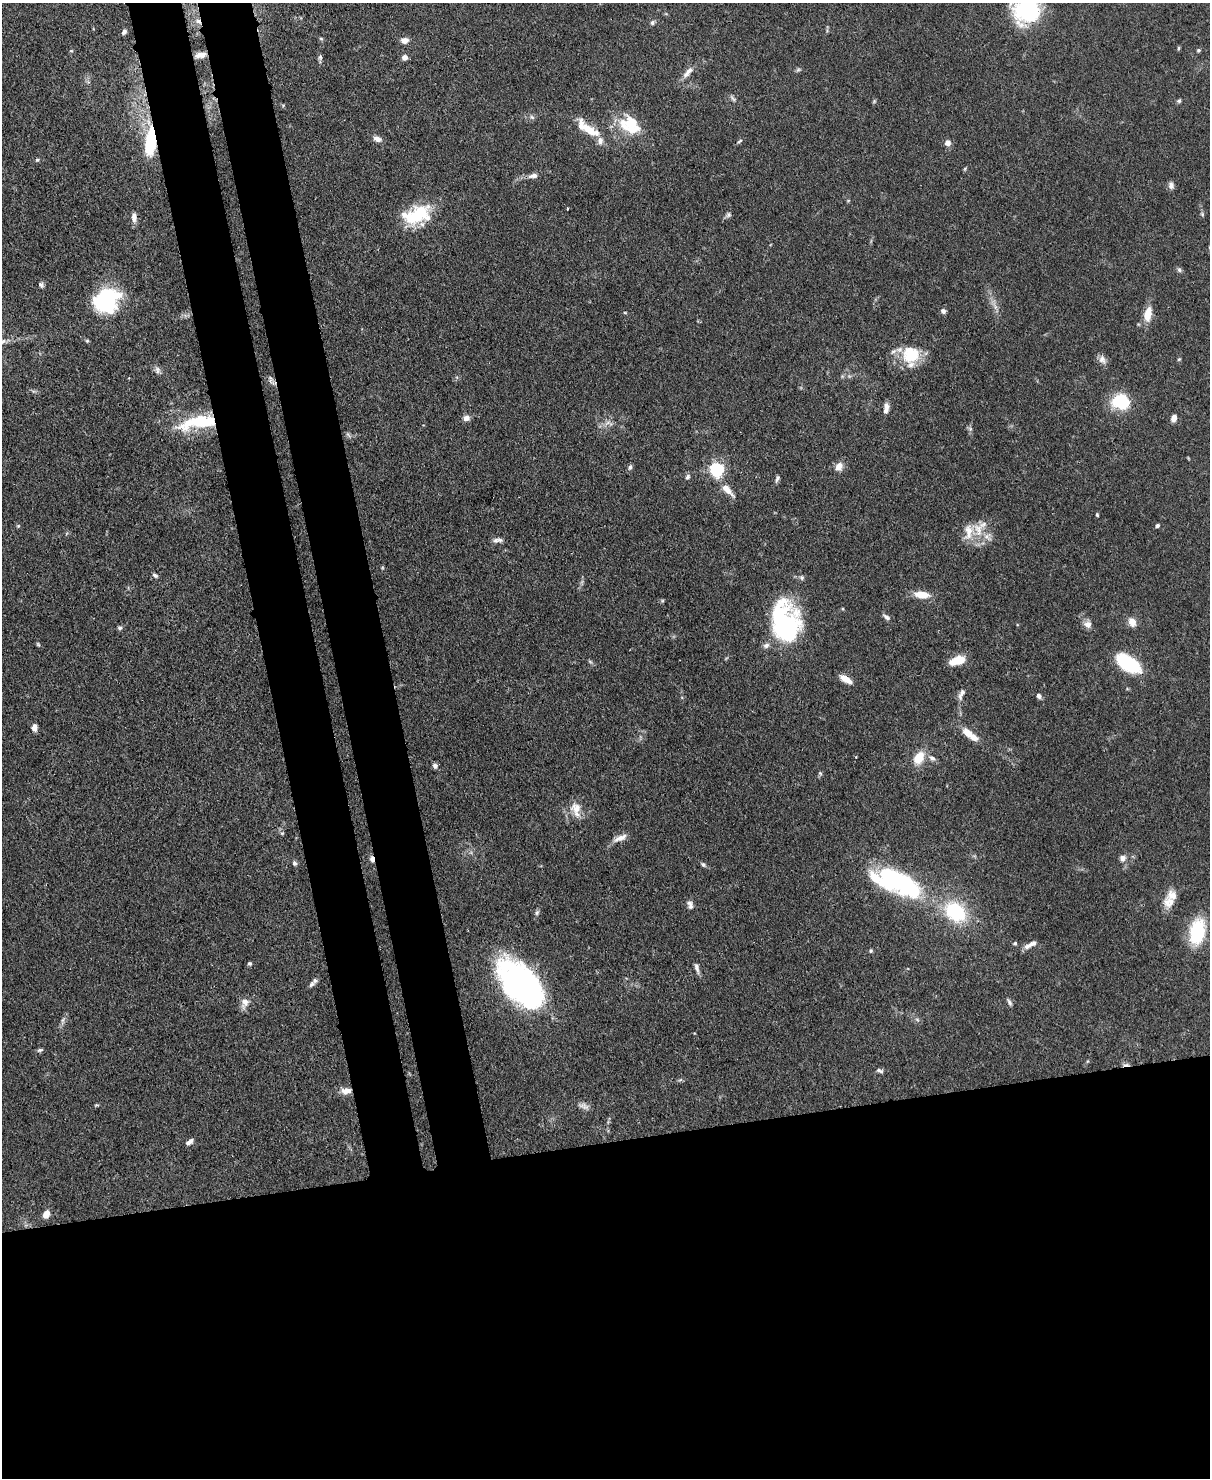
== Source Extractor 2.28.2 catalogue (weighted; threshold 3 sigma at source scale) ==
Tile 11 of 4 x 3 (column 3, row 3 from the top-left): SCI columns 2495-3702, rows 211-1686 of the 4987 x 4969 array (HDU 1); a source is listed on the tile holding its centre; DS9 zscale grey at full resolution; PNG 1212 x 1480 px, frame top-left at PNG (2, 3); no overlay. Shown black and unused: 30% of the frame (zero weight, under 3 of 4 exposures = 9% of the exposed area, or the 3 px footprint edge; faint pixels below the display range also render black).
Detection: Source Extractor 2.28.2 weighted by HDU 2 'WHT'; one run over the whole footprint, this tile lists its part. Background 0.072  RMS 0.0041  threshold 0.0183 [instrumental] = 3 sigma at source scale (4.5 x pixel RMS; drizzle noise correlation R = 1.50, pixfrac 1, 0.05/0.05 arcsec/px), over >= 5 px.
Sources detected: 131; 1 too faint to see at this stretch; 4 inside a brighter object's white glare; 2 cosmic-ray / hot-pixel residue — not listed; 13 inside a brighter listed object's ellipse — not listed separately; the other 111 listed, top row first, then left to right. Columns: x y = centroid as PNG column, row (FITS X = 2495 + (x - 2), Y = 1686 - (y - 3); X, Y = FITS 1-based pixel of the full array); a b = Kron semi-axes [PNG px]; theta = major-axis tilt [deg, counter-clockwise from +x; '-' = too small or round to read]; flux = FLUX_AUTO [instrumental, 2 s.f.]
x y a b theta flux
1026 11 30 28 1 40
198 21 9 6 -37 1.9
652 23 7 5 47 0.96
124 32 6 5 - 1.2
321 39 6 4 -2 0.49
405 40 8 6 -2 2.7
1178 48 6 4 89 0.48
1198 50 5 4 - 0.68
71 51 5 3 - 0.39
201 55 14 7 6 3
320 57 7 6 - 0.87
405 57 6 5 - 2.2
798 70 7 5 42 0.74
688 72 19 7 47 3
1179 101 6 5 - 0.77
532 117 7 5 -44 0.91
631 122 19 11 -50 11
590 130 31 10 -40 10
377 139 10 6 -25 2.3
740 141 8 3 34 0.63
150 142 28 10 86 26
947 143 7 7 - 2.1
37 160 5 5 - 0.64
965 169 6 4 61 0.49
533 176 12 6 12 2.1
1171 185 9 6 -81 1.7
567 208 3 3 - 0.86
1202 214 6 5 - 0.64
417 215 33 19 26 21
728 215 8 6 37 1
134 217 12 6 90 2.6
1179 270 7 5 -18 0.97
41 285 8 6 -49 0.98
105 300 22 18 80 52
943 311 6 6 - 1.3
1148 314 17 9 79 6.5
911 354 23 22 - 16
1102 359 11 9 -60 2.3
1179 359 6 3 44 0.47
157 370 10 7 -72 1.6
270 381 16 5 -41 1.5
1121 402 17 14 -20 21
887 406 9 7 -88 1.9
466 418 8 7 - 2.3
1174 418 7 6 - 2.6
198 422 49 15 10 25
608 422 7 4 20 1.3
348 435 9 4 -58 0.81
630 467 8 5 75 0.94
839 467 12 10 69 2.9
717 469 6 6 - 87
688 477 7 6 - 0.96
777 478 10 5 72 1.1
727 490 20 7 -47 4.7
1097 515 4 3 - 0.53
18 526 5 4 - 0.51
1157 526 5 5 - 0.69
978 529 21 11 -79 6.6
496 540 10 6 17 1.6
155 575 7 5 -30 0.95
802 578 7 6 - 0.88
922 595 16 8 -8 6.5
886 617 12 5 -35 1.2
1132 622 10 8 -61 3.5
1088 624 10 9 - 2.4
120 628 6 5 - 0.79
789 631 56 22 -89 50
38 644 5 4 - 0.51
766 645 9 7 18 1.5
958 660 17 8 17 8.6
1128 664 19 10 -34 37
846 679 13 6 -31 4.7
962 692 13 7 58 2
1039 696 7 5 -74 1.2
34 727 7 5 -84 2.7
968 733 15 9 -46 4.9
856 757 2 2 - 0.35
919 758 14 10 58 8
932 758 9 6 -35 1.6
435 766 6 6 - 1.3
820 773 5 4 - 0.58
576 809 20 11 -76 5
282 833 5 3 - 0.45
620 838 20 7 22 3.1
1122 858 8 8 - 2
294 863 7 5 -61 0.96
703 864 7 5 -44 0.84
897 880 42 26 -17 52
1169 902 16 15 - 5.3
690 905 12 7 -74 1.7
955 912 26 19 -43 28
537 913 7 5 49 0.88
1197 932 21 12 81 29
1015 943 5 5 - 0.62
1028 946 11 7 37 2.1
871 951 5 5 - 0.61
250 963 5 5 - 0.72
697 968 13 5 -74 1.6
312 984 10 6 41 1.4
521 984 47 26 -50 140
1009 1002 10 5 -65 1
245 1003 15 10 71 3
917 1019 6 4 -20 0.69
63 1020 7 4 71 0.94
40 1050 8 5 15 0.83
880 1071 10 5 -17 1.1
346 1091 12 8 3 3.6
96 1105 6 4 23 0.5
584 1106 15 7 -20 2
189 1142 9 5 33 1.6
46 1214 7 5 63 4.6
Overlapping masked pixels (flux is a lower limit): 6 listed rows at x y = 198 21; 201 55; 150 142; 198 422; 521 984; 346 1091
Isophote crosses this tile's border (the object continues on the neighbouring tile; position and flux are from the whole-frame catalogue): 1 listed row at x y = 1026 11